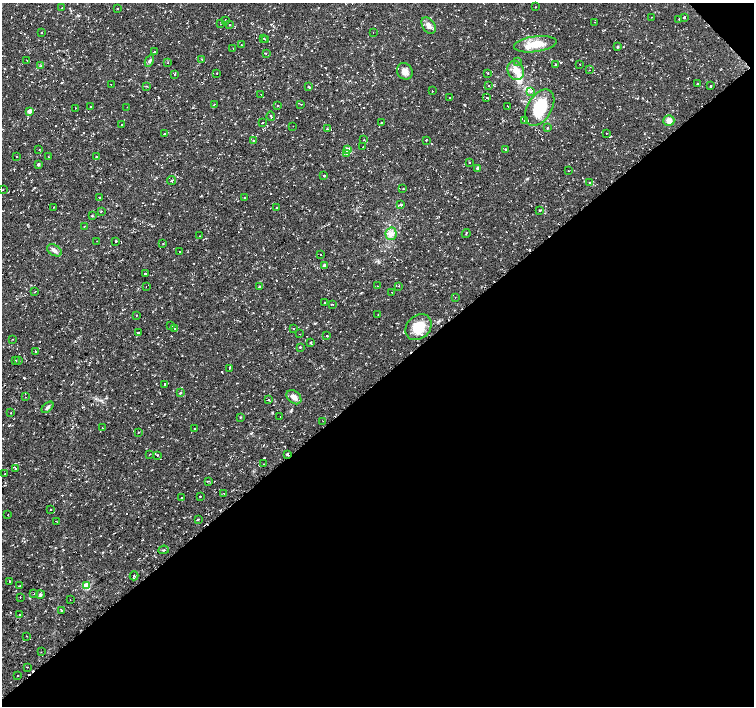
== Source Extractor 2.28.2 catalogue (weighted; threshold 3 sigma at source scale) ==
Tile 12 of 4 x 4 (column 4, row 3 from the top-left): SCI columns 4513-6016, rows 1551-2957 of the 6017 x 5986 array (HDU 1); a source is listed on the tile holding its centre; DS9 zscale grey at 2 x 2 block average (1 PNG px = mean of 2 x 2 image px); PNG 756 x 708 px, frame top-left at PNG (2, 3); each listed source drawn as its Kron ellipse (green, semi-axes under 4 px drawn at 4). Shown black and unused: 47% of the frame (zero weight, under 2 of 3 exposures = <1% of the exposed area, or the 3 px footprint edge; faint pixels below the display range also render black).
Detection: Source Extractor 2.28.2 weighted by HDU 2 'WHT'; one run over the whole footprint, this tile lists its part. Background 0.0198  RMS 0.003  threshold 0.0135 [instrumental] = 3 sigma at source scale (4.5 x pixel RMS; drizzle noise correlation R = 1.50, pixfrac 1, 0.0396/0.0396 arcsec/px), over >= 5 px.
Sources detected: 187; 12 cosmic-ray / hot-pixel residue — neither listed nor drawn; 2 inside a brighter listed object's ellipse — not listed separately; the other 173 listed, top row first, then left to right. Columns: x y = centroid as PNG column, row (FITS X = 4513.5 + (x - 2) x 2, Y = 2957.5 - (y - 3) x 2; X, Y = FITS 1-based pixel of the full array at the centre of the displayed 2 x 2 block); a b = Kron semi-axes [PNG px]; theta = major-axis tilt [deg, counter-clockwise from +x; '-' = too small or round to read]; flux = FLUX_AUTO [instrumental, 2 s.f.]
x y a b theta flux
536 7 2 2 - 0.32
62 8 2 2 - 0.8
117 9 2 2 - 0.48
651 17 2 2 - 0.26
684 18 2 2 - 3.7
679 19 2 2 - 0.38
225 20 2 2 - 0.54
594 22 2 2 - 0.31
220 24 2 2 - 0.23
229 25 2 2 - 1.6
429 26 9 6 -55 3.9
41 32 3 2 - 0.26
373 32 2 2 - 0.29
264 38 2 2 - 0.72
266 39 2 2 - 0.65
535 44 21 8 7 13
241 45 2 2 - 0.26
617 47 3 2 - 0.81
233 48 2 2 - 0.86
154 52 2 2 - 2.7
266 53 2 2 - 0.36
202 59 2 2 - 0.36
27 60 2 2 - 0.33
149 61 6 3 62 1.3
517 61 3 2 - 0.53
168 63 2 2 - 0.82
555 64 2 2 - 1.7
580 64 2 2 - 0.69
41 66 3 3 - 0.57
589 70 2 2 - 0.76
405 71 9 7 -53 4.8
516 71 10 8 -64 7.4
217 73 2 2 - 0.24
488 73 3 2 - 0.38
174 75 2 2 - 0.37
111 84 2 2 - 0.36
697 84 2 2 - 0.66
489 85 2 2 - 0.23
146 86 2 2 - 0.36
711 86 2 2 - 0.93
309 87 4 2 - 0.59
432 91 2 2 - 0.99
531 92 3 2 - 0.65
261 94 2 2 - 0.38
450 97 2 2 - 0.63
487 97 2 2 - 0.7
214 104 2 2 - 0.4
301 104 2 2 - 0.89
278 106 2 2 - 0.64
508 106 2 2 - 11
90 107 2 2 - 1.3
127 107 2 2 - 0.29
75 108 2 2 - 0.27
540 108 20 12 59 28
29 111 3 3 - 3.4
271 116 5 2 - 0.93
524 120 3 2 - 0.42
669 121 5 5 - 4.5
382 122 2 2 - 0.9
262 123 2 2 - 0.74
122 125 2 2 - 0.27
293 126 2 2 - 0.33
547 128 3 2 - 0.67
327 129 2 2 - 1.1
165 133 2 2 - 0.8
606 133 2 2 - 0.28
253 140 2 2 - 0.49
364 140 2 2 - 0.72
426 140 2 2 - 0.59
363 147 2 2 - 0.28
505 149 2 2 - 1.9
39 150 2 2 - 0.43
348 150 3 3 - 9.4
346 154 2 2 - 2.5
17 156 2 2 - 0.51
48 157 2 2 - 0.63
97 157 2 2 - 0.51
469 163 2 2 - 0.51
39 164 3 2 - 1.2
478 168 3 3 - 2.4
569 171 2 2 - 0.33
324 175 2 2 - 3.7
172 180 4 2 - 0.73
590 183 3 2 - 0.65
2 189 2 2 - 0.37
403 189 2 2 - 0.48
244 197 2 2 - 1.2
99 198 3 2 - 0.61
401 204 3 2 - 1.1
53 207 2 2 - 0.29
277 207 2 2 - 0.42
539 210 3 2 - 0.36
101 211 2 2 - 0.98
92 216 2 2 - 0.92
84 226 2 2 - 0.32
466 233 4 2 - 0.57
391 234 6 5 - 3.2
199 236 2 2 - 0.33
97 241 2 2 - 0.39
116 241 2 2 - 1.3
163 243 2 2 - 0.31
54 250 8 5 -30 2.4
180 251 3 2 - 0.26
320 255 2 2 - 1.5
325 266 3 3 - 4.4
145 274 2 2 - 13
377 286 2 2 - 0.41
399 286 2 2 - 0.59
146 287 2 2 - 0.22
259 287 2 2 - 2.2
35 291 2 2 - 0.53
392 292 2 2 - 0.22
455 298 2 2 - 0.39
325 303 2 2 - 0.57
332 304 2 2 - 0.53
378 314 2 2 - 0.26
136 316 2 2 - 0.7
171 326 2 2 - 1.2
419 327 14 11 44 16
293 328 2 2 - 0.28
175 329 2 2 - 1.1
138 332 3 2 - 0.58
300 334 2 2 - 0.2
327 336 2 2 - 0.75
12 339 2 2 - 0.29
310 343 3 2 - 0.56
300 347 2 2 - 0.58
36 352 3 2 - 0.67
16 360 2 2 - 0.44
18 360 2 2 - 0.7
230 368 2 2 - 0.33
165 384 2 2 - 1.7
180 393 3 2 - 0.5
26 397 2 2 - 0.46
294 397 8 6 -42 3.3
269 400 2 2 - 0.74
47 407 7 3 43 1.4
10 413 2 2 - 0.39
240 417 2 2 - 0.5
280 417 2 2 - 0.38
323 421 2 2 - 0.33
103 428 2 2 - 0.28
194 429 2 2 - 0.57
138 432 2 2 - 0.36
150 454 3 2 - 0.28
288 454 4 2 - 1.4
157 455 2 2 - 0.5
264 464 2 2 - 0.4
16 469 2 2 - 0.95
5 474 2 2 - 0.53
209 481 3 2 - 0.47
224 494 2 2 - 0.39
200 496 2 2 - 2.7
181 498 2 2 - 1.3
51 510 2 2 - 0.27
8 514 2 2 - 0.29
198 519 2 2 - 0.58
56 521 2 2 - 0.21
164 550 5 2 - 0.94
134 576 4 3 - 0.72
9 581 2 2 - 0.32
20 586 2 2 - 1.6
86 586 3 3 - 28
34 593 2 2 - 0.38
40 594 4 4 - 1.2
20 597 2 2 - 0.64
70 600 2 2 - 0.28
61 610 2 2 - 0.38
20 614 3 2 - 0.33
26 636 2 2 - 1.2
41 652 2 2 - 0.24
28 667 2 2 - 0.4
18 675 2 2 - 0.4
Overlapping masked pixels (flux is a lower limit): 1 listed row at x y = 288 454
Diffuse or blended objects may show on this block-average render without a row.